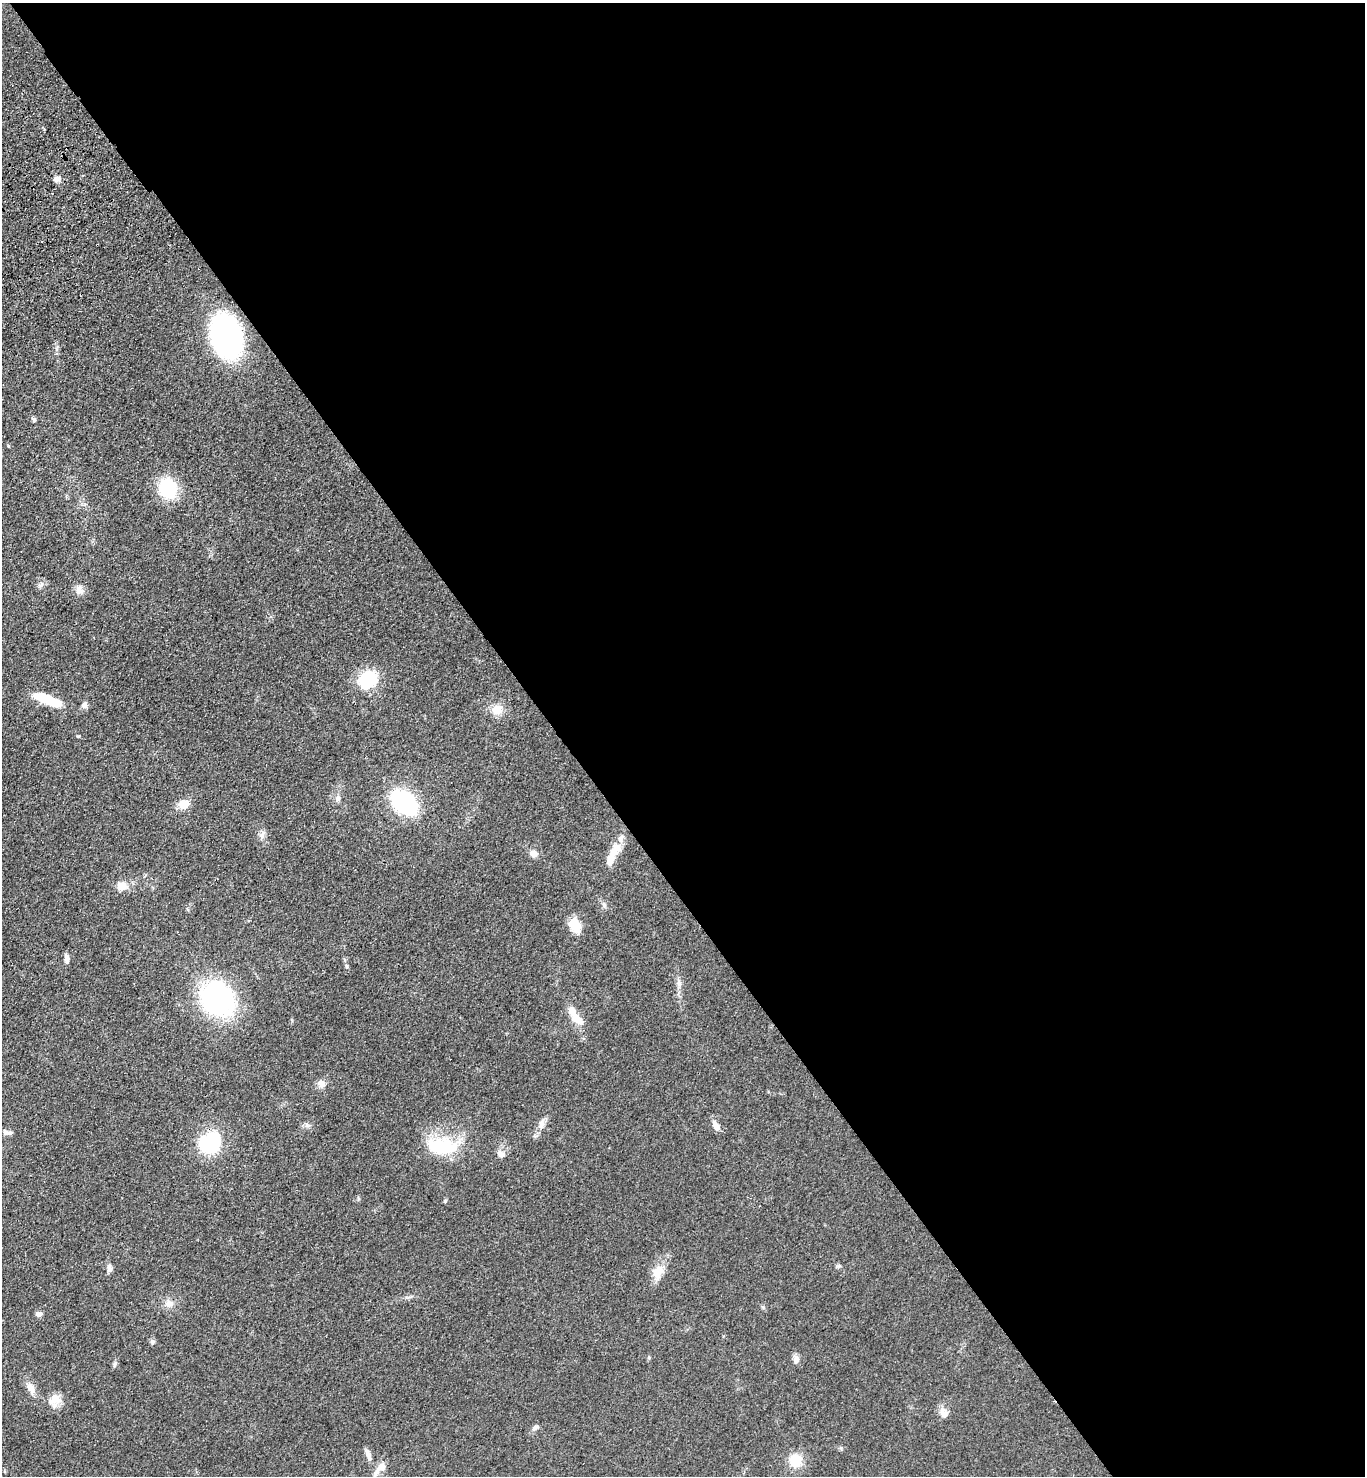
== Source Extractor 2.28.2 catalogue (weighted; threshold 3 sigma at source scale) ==
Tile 8 of 4 x 4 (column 4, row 2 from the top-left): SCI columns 4461-5823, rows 3045-4518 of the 6056 x 6087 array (HDU 1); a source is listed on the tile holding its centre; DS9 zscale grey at full resolution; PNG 1367 x 1478 px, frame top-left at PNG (2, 3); no overlay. Shown black and unused: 59% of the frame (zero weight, under 3 of 4 exposures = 6% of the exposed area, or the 3 px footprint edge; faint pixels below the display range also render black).
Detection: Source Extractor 2.28.2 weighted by HDU 2 'WHT'; one run over the whole footprint, this tile lists its part. Background 0.072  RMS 0.0064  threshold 0.0287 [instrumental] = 3 sigma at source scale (4.5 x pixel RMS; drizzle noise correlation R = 1.50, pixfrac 1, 0.05/0.05 arcsec/px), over >= 5 px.
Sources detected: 51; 1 inside a brighter object's white glare — not listed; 4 inside a brighter listed object's ellipse — not listed separately; the other 46 listed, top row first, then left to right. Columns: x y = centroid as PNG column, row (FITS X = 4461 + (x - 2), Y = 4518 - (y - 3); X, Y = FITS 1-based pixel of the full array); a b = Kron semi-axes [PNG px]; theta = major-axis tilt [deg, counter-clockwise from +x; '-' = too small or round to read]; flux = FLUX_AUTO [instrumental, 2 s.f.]
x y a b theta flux
57 179 10 6 34 2.6
226 336 26 18 -73 240
34 420 6 5 - 1.5
168 488 19 16 -78 37
40 585 10 4 31 1.7
79 590 12 10 -85 4.3
367 680 20 18 27 30
48 700 29 8 -22 27
84 705 9 7 40 2.3
497 710 15 14 - 7.9
78 736 4 4 - 0.76
338 799 10 7 77 2.5
404 803 18 11 -41 130
184 804 14 10 13 7.8
262 835 12 7 72 2.9
617 848 14 10 -33 6.2
533 853 11 8 -19 3.9
610 860 12 8 72 6.7
122 886 13 12 - 6.3
574 924 17 14 -58 9.9
67 958 10 5 -84 3
347 966 6 5 - 1.2
679 984 9 6 -74 2.5
218 999 30 24 -44 120
576 1018 21 10 -43 9.4
321 1084 11 10 - 3.9
541 1124 13 8 79 4.2
716 1126 14 7 -58 4.4
9 1133 8 7 - 1.9
210 1144 27 23 44 40
442 1146 42 22 -4 37
501 1154 10 8 -42 3.6
109 1268 11 7 -76 2.8
658 1273 21 13 76 9.3
169 1304 12 10 -8 4.8
39 1314 7 6 - 2.5
152 1342 8 6 73 1.5
796 1359 11 8 -75 3.2
115 1364 9 5 68 1.7
31 1388 16 9 -70 5.8
54 1398 19 12 -27 8.5
944 1413 15 10 -64 4.8
535 1428 10 6 33 2.1
368 1454 16 6 -66 3.5
795 1461 13 12 - 16
381 1467 10 9 - 4.9
Overlapping masked pixels (flux is a lower limit): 1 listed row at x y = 226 336
Unlisted compact peaks at least as high as the median listed source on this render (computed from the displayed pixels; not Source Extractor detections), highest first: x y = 307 1125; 841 1448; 763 1307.